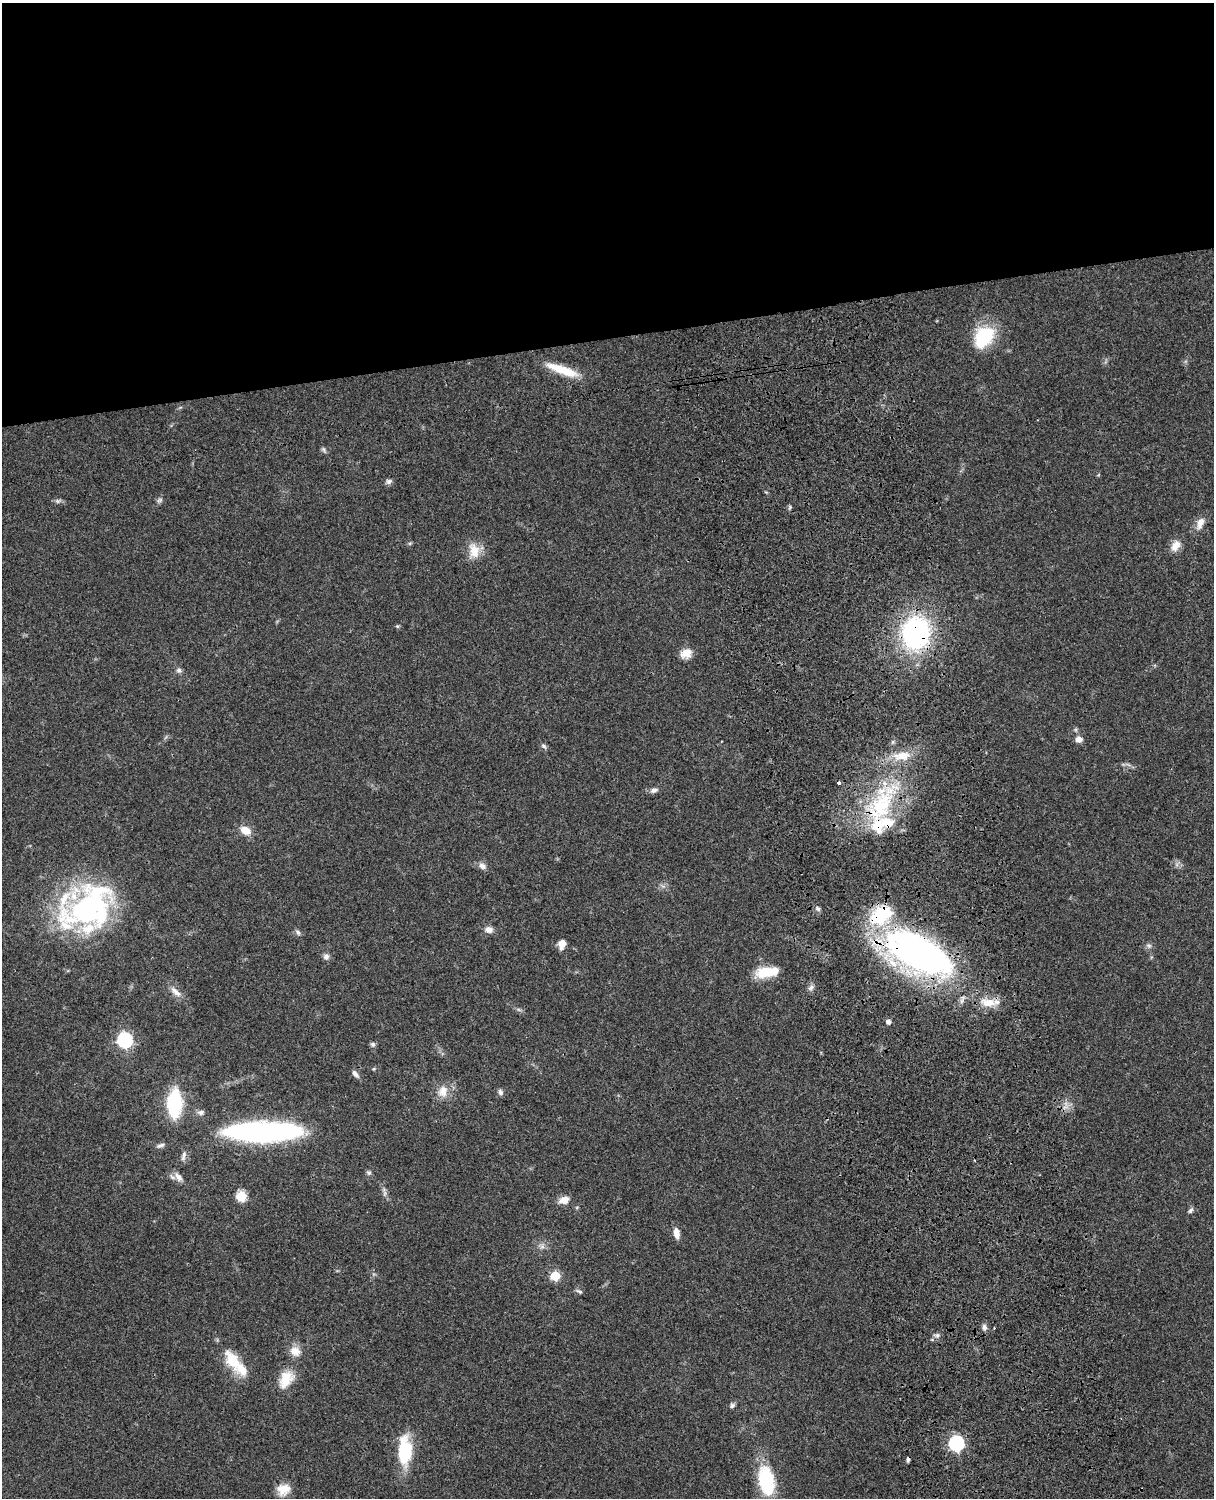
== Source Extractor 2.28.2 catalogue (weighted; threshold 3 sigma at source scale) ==
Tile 2 of 4 x 3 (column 2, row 1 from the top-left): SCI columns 1333-2544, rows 3268-4763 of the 5088 x 4927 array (HDU 1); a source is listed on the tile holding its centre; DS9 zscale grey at full resolution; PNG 1216 x 1500 px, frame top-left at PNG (2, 3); no overlay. Shown black and unused: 23% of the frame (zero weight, under 3 of 4 exposures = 6% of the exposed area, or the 3 px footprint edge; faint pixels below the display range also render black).
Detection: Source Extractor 2.28.2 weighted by HDU 2 'WHT'; one run over the whole footprint, this tile lists its part. Background 0.0782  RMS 0.0058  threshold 0.026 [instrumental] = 3 sigma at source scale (4.5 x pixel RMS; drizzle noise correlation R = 1.50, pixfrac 1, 0.05/0.05 arcsec/px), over >= 5 px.
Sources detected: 77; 1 too faint to see at this stretch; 2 inside a brighter object's white glare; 1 cosmic-ray / hot-pixel residue — not listed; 10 inside a brighter listed object's ellipse — not listed separately; the other 63 listed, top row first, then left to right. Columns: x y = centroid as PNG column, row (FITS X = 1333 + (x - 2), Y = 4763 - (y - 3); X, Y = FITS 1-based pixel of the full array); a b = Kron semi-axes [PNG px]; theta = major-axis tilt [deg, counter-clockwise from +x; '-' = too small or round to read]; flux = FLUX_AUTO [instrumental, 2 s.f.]
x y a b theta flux
984 336 26 21 47 28
562 370 40 9 -20 16
324 450 10 5 -57 1.2
389 481 8 7 - 1.8
160 500 8 6 17 1.3
57 501 6 5 - 1.3
1200 523 17 8 70 5
410 543 6 4 18 0.76
1175 546 16 10 61 5.5
474 551 20 13 -80 9.8
397 626 5 5 - 0.75
916 632 28 24 -89 110
686 653 14 10 21 6.4
179 670 8 6 -25 1.6
1079 739 9 8 - 3.2
544 746 9 5 -46 1.4
839 783 4 3 - 1.1
654 790 11 6 14 2.3
881 806 61 29 61 62
245 830 13 9 -27 6.9
482 866 11 8 -32 2.7
818 909 7 6 - 1.5
90 910 68 46 7 120
489 930 9 8 - 3.4
298 932 9 5 -53 1.4
562 943 8 7 - 4.9
1149 945 8 6 -42 1.5
920 954 81 36 -29 220
326 957 8 8 - 2.1
766 972 22 12 5 15
811 988 9 6 50 1.8
176 992 19 7 -42 4.4
988 1002 24 11 -5 10
888 1022 5 5 - 2.4
125 1040 7 7 - 120
373 1044 7 6 - 1.4
355 1074 12 5 -53 2.2
443 1091 16 12 83 7.2
500 1092 8 5 -67 1.6
175 1104 23 12 88 45
201 1112 9 7 7 2
262 1132 72 18 1 150
160 1145 11 5 20 1.7
184 1156 15 5 78 2.2
369 1173 6 6 - 1.2
178 1177 15 8 -53 3.7
241 1196 6 5 - 33
564 1200 12 8 17 5.4
1190 1210 8 5 51 1.3
676 1233 12 6 -82 4.6
542 1246 8 6 -69 2
555 1276 6 5 - 27
579 1291 9 5 -28 1.3
984 1327 8 6 -87 2.2
937 1335 6 5 - 1.5
295 1351 15 13 -41 6.1
233 1361 31 15 -59 18
286 1379 21 14 61 13
732 1405 7 6 - 1.4
956 1443 7 6 - 120
405 1451 34 15 90 28
766 1481 35 18 -79 34
283 1489 16 14 19 8.2
Overlapping masked pixels (flux is a lower limit): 5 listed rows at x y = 916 632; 881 806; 920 954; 988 1002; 262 1132
Isophote crosses this tile's border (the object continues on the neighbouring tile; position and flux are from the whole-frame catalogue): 1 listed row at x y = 766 1481